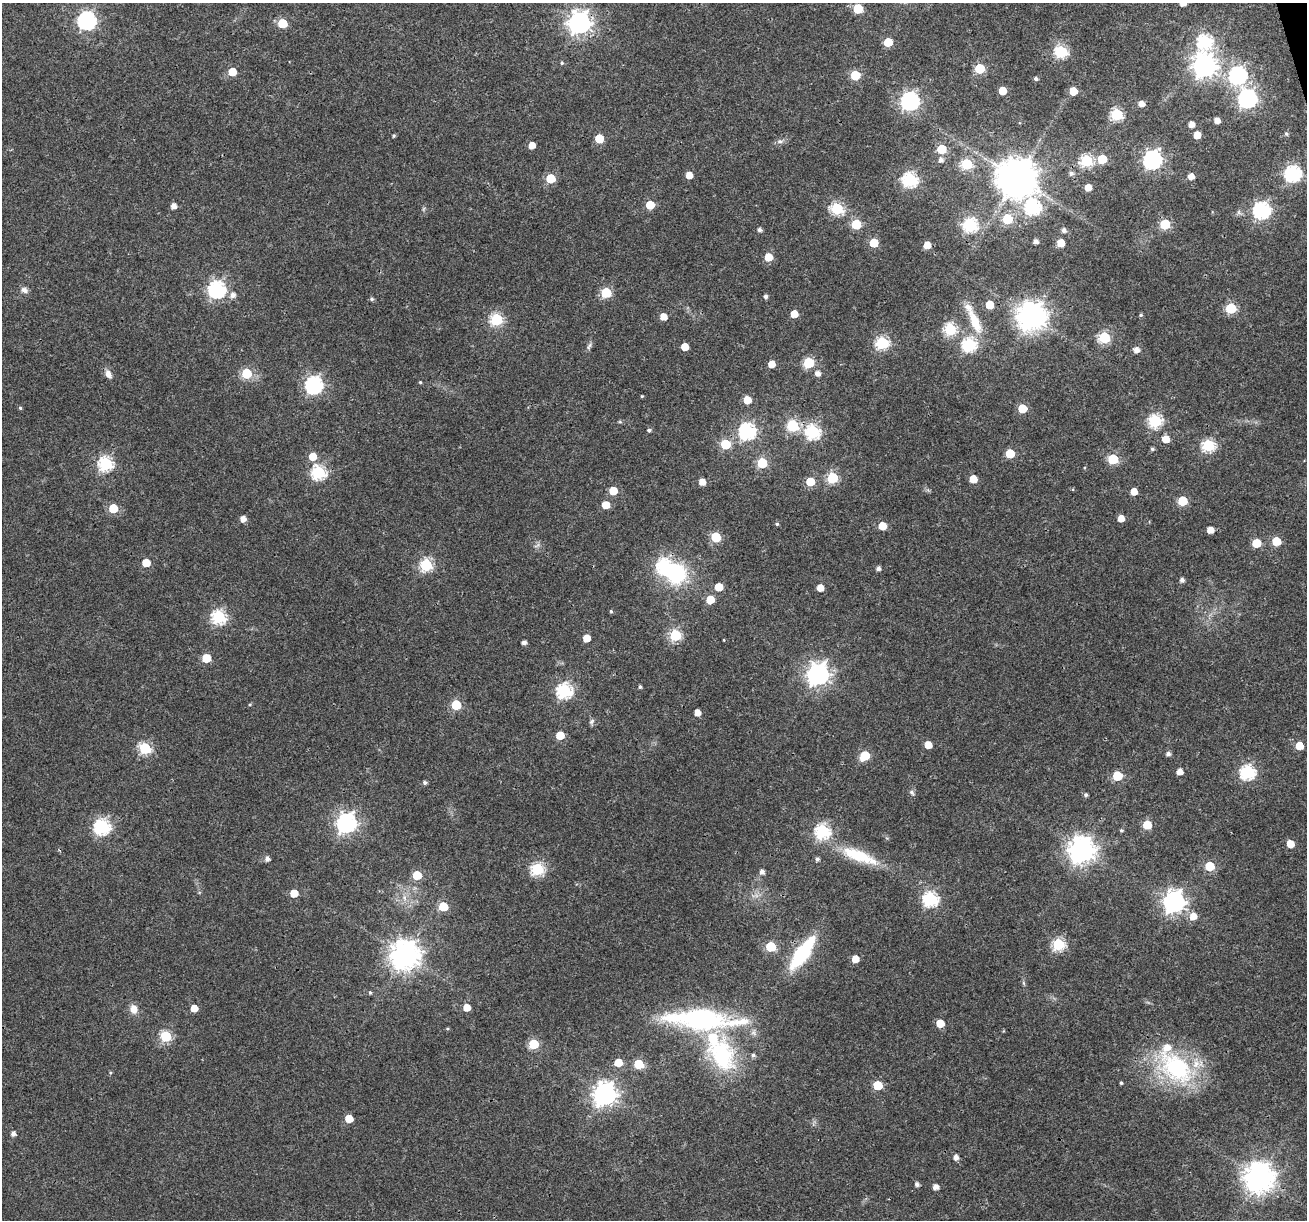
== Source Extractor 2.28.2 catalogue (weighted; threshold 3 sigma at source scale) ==
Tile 10 of 4 x 4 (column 2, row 3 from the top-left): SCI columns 1307-2611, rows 1321-2538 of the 5220 x 5027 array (HDU 1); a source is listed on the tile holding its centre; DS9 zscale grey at full resolution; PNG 1309 x 1222 px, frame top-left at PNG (2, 3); no overlay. Shown black and unused: <1% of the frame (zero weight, under 3 of 4 exposures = <1% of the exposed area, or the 3 px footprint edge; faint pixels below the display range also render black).
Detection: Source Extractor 2.28.2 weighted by HDU 2 'WHT'; one run over the whole footprint, this tile lists its part. Background 0.0215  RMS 0.003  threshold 0.0133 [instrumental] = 3 sigma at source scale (4.5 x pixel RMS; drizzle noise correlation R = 1.50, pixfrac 1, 0.0396/0.0396 arcsec/px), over >= 5 px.
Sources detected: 210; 1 inside a brighter object's white glare — not listed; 4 inside a brighter listed object's ellipse — not listed separately; the other 205 listed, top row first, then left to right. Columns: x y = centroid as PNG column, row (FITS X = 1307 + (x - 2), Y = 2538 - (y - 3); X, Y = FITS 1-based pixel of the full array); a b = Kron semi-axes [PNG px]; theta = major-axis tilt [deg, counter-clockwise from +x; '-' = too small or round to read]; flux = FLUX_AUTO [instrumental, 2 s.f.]
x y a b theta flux
1183 3 5 5 - 2.3
858 9 6 6 - 15
87 21 7 7 - 100
282 23 6 5 - 13
579 23 8 8 - 210
888 42 6 5 - 9.7
1205 42 7 7 - 49
1061 52 6 6 - 36
562 63 4 4 - 0.42
1204 66 8 8 - 240
979 69 6 5 - 17
232 72 5 5 - 7.6
855 75 6 5 - 14
1238 75 7 7 - 92
1036 78 4 4 - 0.77
1002 91 5 5 - 6.3
1073 91 5 5 - 6.2
1247 99 8 7 - 100
910 101 7 7 - 110
1141 104 5 5 - 2.2
1117 114 6 6 - 36
1217 121 5 4 - 2.2
1191 124 5 4 - 2.3
1286 134 6 5 - 0.55
1197 135 5 5 - 3.9
394 136 4 4 - 0.43
599 139 5 5 - 9.1
779 141 8 6 0 0.94
532 145 5 5 - 3.3
941 149 6 5 - 13
1102 159 6 5 - 11
941 160 6 6 - 1.2
1152 160 7 7 - 120
1086 161 6 6 - 35
967 164 6 6 - 26
1071 173 6 5 - 0.95
1293 174 7 7 - 70
689 175 5 5 - 3.9
1191 176 5 5 - 2.4
550 178 6 5 - 13
1016 178 11 11 - 990
910 180 7 6 - 55
1088 188 5 5 - 3.6
650 205 5 5 - 9.2
173 206 5 5 - 2
1032 207 8 7 - 65
837 209 6 6 - 33
1262 210 7 7 - 83
1007 219 6 6 - 17
856 224 6 5 - 17
1165 224 6 6 - 18
970 225 7 6 - 49
759 230 5 4 - 0.86
1064 230 5 5 - 1.1
1036 241 4 4 - 1.4
874 243 5 5 - 8.7
1061 243 5 5 - 6.1
927 245 5 5 - 4.3
768 257 5 5 - 6.3
217 289 7 7 - 89
24 290 10 7 -27 1.2
606 293 6 6 - 21
233 295 7 6 - 1.5
765 296 5 4 - 0.82
372 299 5 5 - 0.54
989 305 5 5 - 6.8
1231 308 6 6 - 22
794 314 5 5 - 4.6
1141 315 5 4 - 0.44
1031 316 9 9 - 420
663 317 5 5 - 3.7
496 319 6 6 - 34
975 322 37 12 -66 8.1
950 329 6 6 - 31
1104 338 6 6 - 30
882 343 6 6 - 39
969 345 7 6 - 45
589 346 11 4 64 0.81
685 347 5 5 - 4.9
1136 350 6 5 - 1.8
808 363 6 6 - 22
771 364 5 5 - 4
247 373 6 6 - 20
817 373 6 5 - 1.7
108 374 11 7 -64 1.8
420 382 4 4 - 0.37
314 385 7 7 - 88
642 396 4 3 - 0.31
747 400 5 5 - 5.6
20 408 4 4 - 0.4
1022 408 6 5 - 9.5
1155 421 6 6 - 38
793 426 7 6 - 28
649 430 5 4 - 0.74
747 431 7 7 - 79
813 432 7 7 - 51
1166 439 6 5 - 4.3
725 444 6 6 - 18
1208 445 6 6 - 36
1152 449 4 4 - 0.57
1010 454 6 5 - 11
313 456 6 6 - 5.3
1113 459 6 6 - 19
762 463 6 6 - 19
106 464 7 6 - 55
318 472 7 6 - 48
832 478 6 6 - 24
973 479 5 5 - 4.9
810 481 5 5 - 10
702 482 5 5 - 3.2
613 491 5 5 - 7.8
1134 492 5 5 - 4
1183 501 6 6 - 15
606 505 6 5 - 4.6
113 508 6 5 - 11
1121 518 5 5 - 3.1
243 519 5 5 - 2.1
777 524 4 4 - 0.42
882 526 5 5 - 5.8
1210 530 5 5 - 3.1
716 537 6 5 - 17
1276 541 6 5 - 9
1256 543 6 5 - 10
146 563 5 5 - 6.8
426 565 6 6 - 36
664 566 7 7 - 49
878 568 5 4 - 1.1
1182 580 5 5 - 1.1
719 587 5 5 - 6.3
820 588 5 5 - 3.7
710 600 5 5 - 6.7
611 611 5 4 - 0.39
219 617 7 6 - 50
675 635 6 6 - 31
587 638 5 5 - 4.4
724 640 3 2 - 0.22
524 642 4 4 - 1.1
206 658 6 5 - 9.8
818 674 8 8 - 200
640 687 4 4 - 0.53
564 691 7 7 - 58
250 704 4 4 - 0.32
456 705 6 5 - 17
697 713 5 4 - 2.6
592 722 8 6 74 0.75
560 735 5 5 - 7.5
928 745 5 5 - 4.3
1299 746 5 5 - 6
145 748 6 6 - 31
1168 754 5 5 - 1
865 756 6 6 - 12
1179 772 5 5 - 2.4
1248 772 7 7 - 57
1117 776 6 5 - 14
425 782 5 4 - 0.7
912 792 8 6 -40 0.81
1086 795 4 4 - 0.7
347 823 8 7 - 140
1147 825 5 5 - 11
102 827 7 7 - 66
1121 830 5 4 - 0.43
822 831 7 6 - 54
1290 844 5 5 - 5
1081 850 9 9 - 310
859 856 50 14 -21 14
267 859 5 5 - 1.3
817 859 5 4 - 0.71
1210 866 6 5 - 12
537 869 6 6 - 36
762 872 5 5 - 1.3
417 875 5 5 - 9.9
294 893 5 5 - 5.9
404 898 9 4 -81 1.1
930 899 7 7 - 58
1174 902 8 8 - 180
443 906 6 5 - 12
1193 916 7 6 - 3.7
1058 944 6 6 - 33
771 947 6 6 - 17
802 953 25 9 54 32
405 955 9 9 - 420
855 959 5 5 - 3.8
1023 983 6 4 -88 0.47
370 992 5 4 - 0.47
467 1007 5 5 - 4.5
194 1008 5 5 - 4.1
134 1009 11 8 -68 2.7
701 1019 77 20 -4 54
940 1023 5 5 - 6.1
447 1029 5 3 - 0.3
166 1036 6 6 - 26
534 1044 6 6 - 14
721 1055 47 32 -67 29
618 1062 6 5 - 5.8
639 1064 6 5 - 13
1176 1067 54 34 -39 37
1121 1083 3 3 - 0.44
878 1085 6 5 - 13
605 1094 8 8 - 230
349 1119 5 5 - 5.2
13 1134 5 5 - 1.3
956 1157 5 5 - 1.5
1259 1177 9 9 - 430
917 1184 5 5 - 0.9
935 1187 5 5 - 2
Overlapping masked pixels (flux is a lower limit): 2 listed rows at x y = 579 23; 802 953
Isophote crosses this tile's border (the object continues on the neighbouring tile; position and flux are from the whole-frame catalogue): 1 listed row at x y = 1183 3